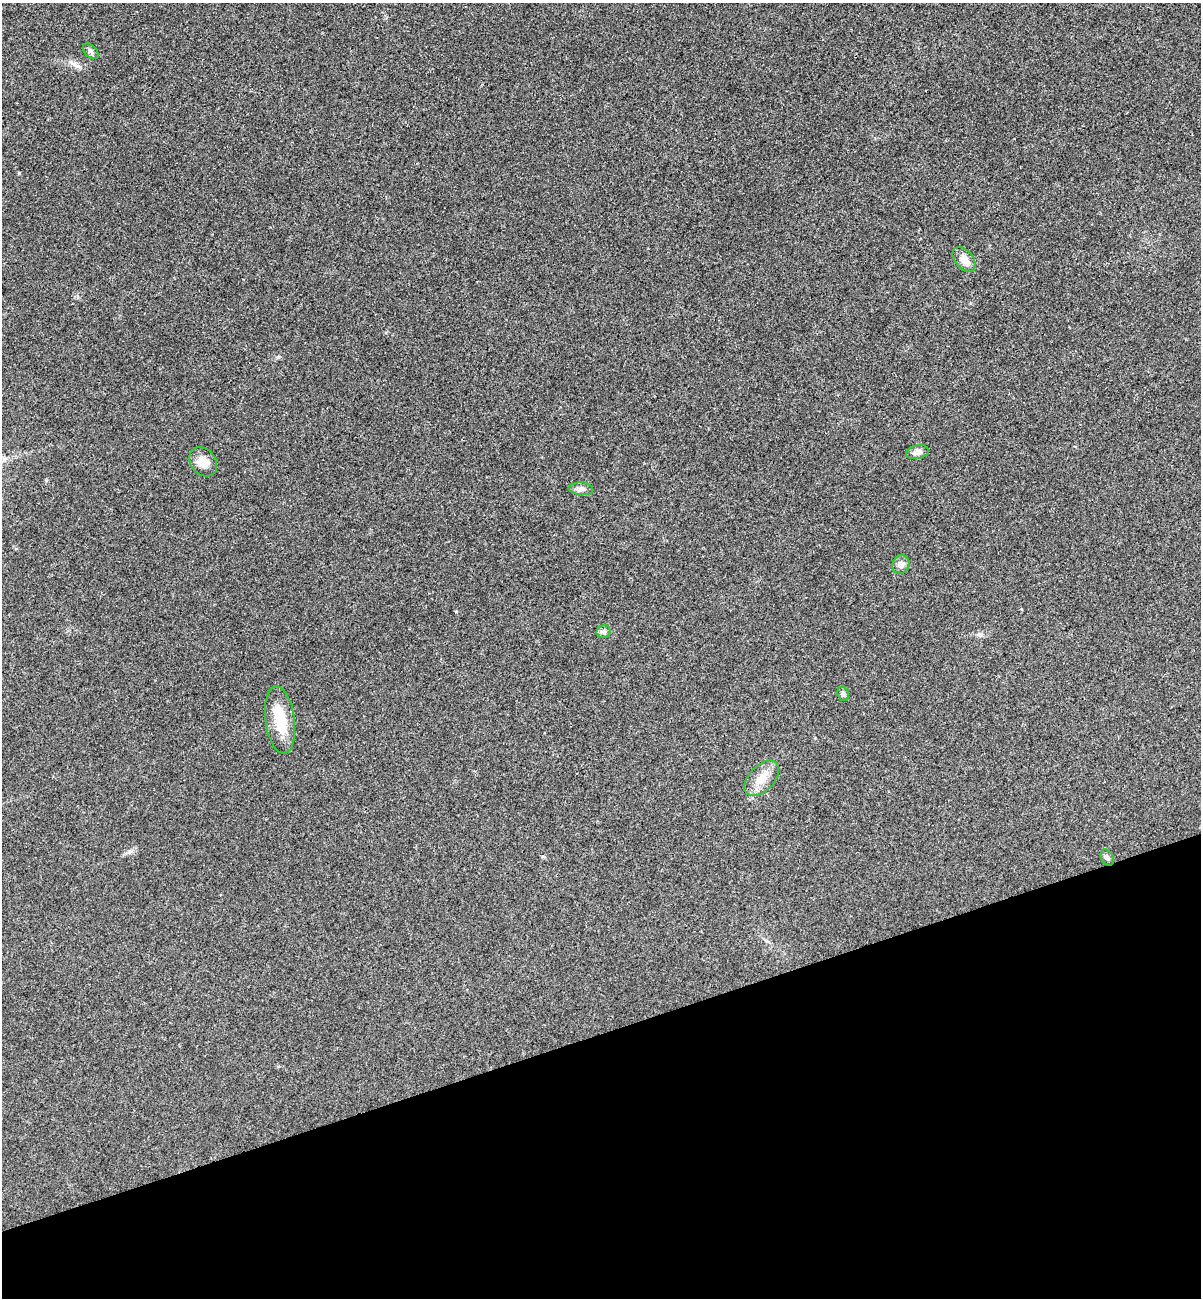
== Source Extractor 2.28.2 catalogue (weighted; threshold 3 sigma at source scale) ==
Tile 14 of 4 x 4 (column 2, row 4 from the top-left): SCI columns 1365-2563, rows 59-1354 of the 5253 x 5299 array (HDU 1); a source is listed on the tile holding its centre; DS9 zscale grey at full resolution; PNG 1203 x 1300 px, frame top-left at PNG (2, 3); each listed source drawn as its Kron ellipse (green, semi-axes under 4 px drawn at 4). Shown black and unused: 20% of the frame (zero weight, under 3 of 4 exposures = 6% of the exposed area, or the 3 px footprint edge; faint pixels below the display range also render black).
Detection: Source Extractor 2.28.2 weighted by HDU 2 'WHT'; one run over the whole footprint, this tile lists its part. Background 0.0197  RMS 0.0064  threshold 0.0286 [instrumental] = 3 sigma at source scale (4.5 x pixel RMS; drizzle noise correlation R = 1.50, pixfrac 1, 0.05/0.05 arcsec/px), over >= 5 px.
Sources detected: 12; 1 inside a brighter object's white glare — neither listed nor drawn; the other 11 listed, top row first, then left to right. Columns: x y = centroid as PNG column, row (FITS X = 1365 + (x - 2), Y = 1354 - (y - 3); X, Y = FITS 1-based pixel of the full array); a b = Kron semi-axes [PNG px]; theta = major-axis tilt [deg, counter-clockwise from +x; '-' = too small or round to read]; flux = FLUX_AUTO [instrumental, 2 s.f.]
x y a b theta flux
91 51 9 5 -44 1.7
964 260 14 9 -49 5.5
917 452 11 7 12 3.3
203 462 16 12 -52 6.5
581 489 12 6 -3 2.6
901 564 10 8 65 2.9
604 632 7 6 - 1.6
843 694 7 5 -68 1.5
280 720 34 14 -82 19
762 778 21 12 46 8.5
1107 857 8 6 -60 1.6
Unlisted compact peaks at least as high as the median listed source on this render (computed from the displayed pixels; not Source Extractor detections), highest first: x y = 19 173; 130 851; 278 357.